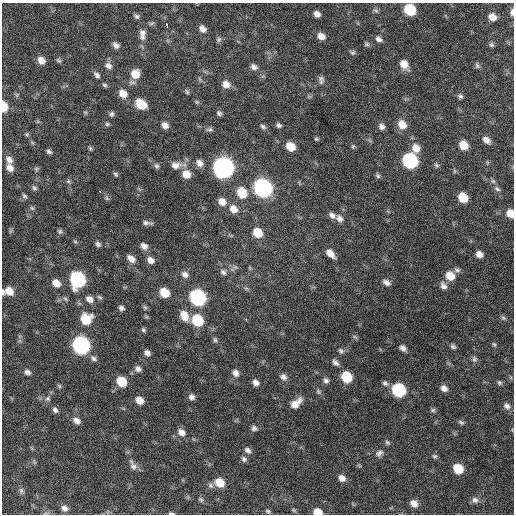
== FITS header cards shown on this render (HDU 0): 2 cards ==
NAXIS1  =                  512 / Axis length
NAXIS2  =                  512 / Axis length

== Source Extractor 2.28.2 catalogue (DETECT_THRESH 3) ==
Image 512 x 512 px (HDU 0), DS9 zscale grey, 1 PNG px = 1 image px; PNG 516 x 516 px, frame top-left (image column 1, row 512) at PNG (2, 3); no overlay
Background 596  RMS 18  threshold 53.6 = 3 sigma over >= 5 px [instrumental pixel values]
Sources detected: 171; all 171 listed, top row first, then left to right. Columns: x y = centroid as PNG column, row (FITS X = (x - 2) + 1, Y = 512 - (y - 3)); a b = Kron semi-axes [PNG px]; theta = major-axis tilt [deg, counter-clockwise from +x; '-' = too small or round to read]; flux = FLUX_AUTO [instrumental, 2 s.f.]
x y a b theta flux
376 10 8 6 -43 2500
410 10 8 7 - 57000
512 12 8 4 88 4900
317 14 6 5 - 6400
137 16 7 6 - 2800
492 17 8 7 - 11000
167 25 5 3 - 6300
203 29 8 6 -48 6100
142 34 15 8 -90 7700
321 36 8 7 - 8900
379 39 9 6 -33 4500
219 40 7 6 - 2500
367 44 8 5 -15 2500
116 45 7 6 - 5400
491 45 7 6 - 2600
353 53 7 5 33 2400
41 60 7 6 - 9100
58 60 8 5 -37 2000
404 64 9 7 -55 14000
477 65 7 6 - 2700
108 66 10 8 -53 6000
254 67 8 6 -33 4700
135 74 10 9 - 17000
97 75 8 6 -43 4000
321 78 9 7 -25 3900
226 84 9 8 - 8900
105 85 7 5 -16 2200
187 92 7 5 -73 1900
123 94 9 7 -42 13000
17 95 6 4 -71 1700
460 96 6 6 - 2600
197 102 6 5 - 1700
141 104 9 7 -37 31000
4 106 7 5 -85 27000
85 112 6 4 -18 1600
219 113 6 6 - 2900
112 114 7 5 76 2900
107 124 6 5 - 2100
402 124 11 9 -51 13000
165 125 7 6 - 6500
279 125 6 5 - 2900
263 127 8 5 -34 2700
381 127 7 6 - 4800
210 129 10 5 2 2800
27 135 6 4 71 1700
316 139 5 4 - 1600
486 140 10 6 -38 6900
464 145 8 7 - 19000
290 146 8 6 -38 19000
353 146 6 5 - 1900
90 148 6 5 - 1800
416 148 10 9 - 13000
49 152 6 4 -28 2800
9 160 10 7 -54 6900
410 161 9 8 - 190000
200 163 9 7 -49 6900
176 165 14 10 0 9500
436 165 7 6 - 2400
156 166 7 6 - 3000
223 167 10 9 - 710000
10 168 9 7 -51 8500
36 169 6 6 - 2100
116 174 6 4 -44 2200
186 174 9 9 - 14000
378 176 7 5 -35 2200
68 181 6 5 - 2200
493 181 7 5 -45 2600
34 188 8 5 -45 2600
263 188 10 8 -45 400000
497 189 9 6 -36 3400
100 192 3 2 - 8200
242 193 10 9 - 28000
24 196 7 6 - 2600
463 197 8 7 - 26000
107 198 7 5 -45 2200
222 202 9 7 -35 9600
32 208 6 6 - 2200
233 209 10 8 -48 9800
510 213 7 6 - 15000
332 215 9 6 -35 5300
339 219 10 8 -52 6200
147 223 12 5 -7 3800
10 231 7 4 71 2000
60 231 6 6 - 2300
258 233 9 7 -39 23000
75 241 6 4 -2 1600
98 244 7 5 -47 3300
144 246 8 6 -36 6300
330 253 10 6 -45 10000
479 254 6 5 - 7900
131 259 10 6 -43 8500
150 260 9 7 -40 7200
250 268 6 4 -72 1400
457 270 9 6 -24 3300
223 272 9 7 -40 4100
185 274 9 7 -26 5600
450 276 9 8 - 18000
78 279 10 9 - 200000
387 282 9 6 -32 5400
56 283 9 7 -38 12000
443 286 10 7 -53 6000
246 288 7 4 -1 2000
9 291 9 7 -34 15000
3 292 8 3 -89 2900
164 293 8 7 - 25000
100 297 8 5 -27 2400
198 297 9 8 - 260000
65 299 7 5 -50 2400
89 299 10 8 -34 7700
145 307 7 5 -44 2000
121 308 6 5 - 3600
184 316 11 8 -60 16000
503 318 7 5 -21 2200
86 319 9 9 - 35000
197 320 9 8 - 59000
143 330 6 5 - 2100
355 337 7 4 -19 1900
215 340 7 5 -74 2600
494 344 7 4 -61 1900
81 345 9 8 - 340000
453 346 7 6 - 2900
403 348 7 5 -35 5400
341 351 8 6 -46 2900
147 353 7 5 -46 4800
93 358 10 6 -32 4100
474 359 9 7 -61 3500
335 363 9 6 -46 4500
138 369 8 7 - 4500
27 372 7 6 - 4600
235 373 8 7 - 6300
283 377 9 8 - 5400
346 377 8 7 - 42000
326 380 7 6 - 3800
122 382 8 7 - 32000
255 382 7 6 - 6000
385 383 8 6 -34 3500
499 383 7 5 -44 2500
59 386 6 5 - 1700
444 388 8 6 -41 6900
399 390 9 8 - 120000
318 391 8 5 -63 2500
192 397 7 6 - 4700
48 399 7 6 - 3200
139 400 7 6 - 11000
296 403 14 8 41 13000
507 406 9 7 -36 5100
55 410 7 6 - 3800
433 410 7 5 -15 2400
77 421 9 7 -39 6900
461 422 9 5 -28 2700
254 428 7 6 - 3700
181 432 10 7 -45 7600
387 443 8 5 -39 2400
248 450 9 7 -36 4600
379 453 11 7 28 5000
434 456 7 6 - 2300
244 459 8 6 -49 3300
133 465 16 8 -65 7400
458 469 8 7 - 32000
342 478 8 7 - 7100
219 482 9 7 -37 21000
210 485 8 6 -47 3600
21 491 9 6 -51 3200
201 499 8 5 -48 2600
475 500 9 8 - 5300
414 503 8 7 - 9700
64 508 8 7 - 5700
294 510 6 5 - 1800
268 511 7 5 -20 2200
318 512 7 6 - 17000
171 513 8 4 -4 2400
At the frame edge (FLAGS 8, measured only in part): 6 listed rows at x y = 512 12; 4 106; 510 213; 3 292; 318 512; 171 513